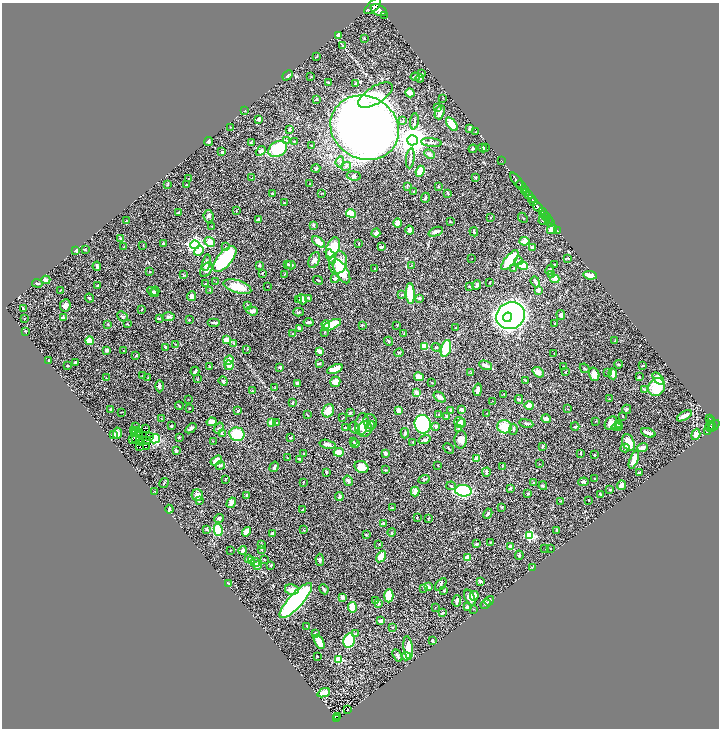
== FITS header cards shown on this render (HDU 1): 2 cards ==
NAXIS1  =                 1433
NAXIS2  =                 1452

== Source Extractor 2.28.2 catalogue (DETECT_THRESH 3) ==
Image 1433 x 1452 px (HDU 1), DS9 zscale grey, zoomed out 1/2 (1 PNG px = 2 x 2 image px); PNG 721 x 730 px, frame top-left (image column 1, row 1451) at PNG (2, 3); each listed source drawn as its Kron ellipse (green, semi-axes under 4 px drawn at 4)
Background 0.543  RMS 0.021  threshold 0.0639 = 3 sigma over >= 5 px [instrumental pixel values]
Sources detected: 507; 29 cannot appear on this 1/2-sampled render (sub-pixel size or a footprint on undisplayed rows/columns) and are neither listed nor drawn; the other 478 listed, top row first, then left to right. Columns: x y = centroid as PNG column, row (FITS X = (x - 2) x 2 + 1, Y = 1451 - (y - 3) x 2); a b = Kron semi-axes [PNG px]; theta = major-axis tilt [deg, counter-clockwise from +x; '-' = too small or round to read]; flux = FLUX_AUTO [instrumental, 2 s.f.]
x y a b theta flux
373 6 10 5 44 2400
379 10 8 5 -26 2600
385 15 2 1 - 56
338 35 3 3 - 14
364 38 3 2 - 2.9
343 46 4 3 - 3.5
317 56 3 2 - 1.8
421 74 3 2 - 3.2
288 75 6 2 47 4.1
311 77 3 2 - 1.7
415 77 4 3 - 4.3
420 78 4 3 - 4.5
328 82 4 2 - 3.2
356 83 4 2 - 4
410 93 5 3 - 58
376 95 19 8 32 56
443 98 2 2 - 1.3
316 99 3 2 - 3.9
438 107 3 2 - 2.7
245 111 2 1 - 1.8
440 112 7 4 71 20
259 119 4 2 - 9.7
403 121 3 3 - 3.2
414 121 8 3 83 8.9
452 124 8 4 -53 76
230 127 2 1 - 1.7
365 128 35 31 -29 5200
470 128 4 2 - 5.8
290 129 4 3 - 6.9
476 132 2 1 - 1.3
286 140 3 3 - 3.5
412 140 5 5 - 7200
294 141 2 2 - 1.8
209 142 4 3 - 9.2
431 142 10 3 -6 9.9
251 143 4 3 - 6.4
311 146 3 2 - 2.2
483 148 4 2 - 9.2
485 148 3 2 - 3.1
278 149 10 7 31 170
473 149 4 3 - 4.7
261 151 5 4 - 15
222 152 3 3 - 7.7
429 154 5 3 - 16
410 158 10 3 83 10
502 161 2 1 - 18
340 162 6 3 84 7.2
346 166 5 3 - 6.8
316 168 4 4 - 5
420 171 6 3 68 53
354 176 7 4 -7 8.8
251 178 3 2 - 1.6
476 178 3 3 - 3.8
188 179 2 1 - 1.3
516 180 9 2 -53 860
168 184 3 2 - 1.7
310 184 2 2 - 1.7
187 185 2 2 - 2.3
521 185 5 2 - 660
407 186 4 3 - 2.9
438 186 3 3 - 2.5
525 190 3 2 - 71
414 192 3 2 - 3.3
526 192 2 1 - 78
448 193 4 2 - 4.1
273 194 3 2 - 2.4
321 194 2 2 - 1.4
528 195 3 2 - 320
425 198 5 3 - 5.8
532 198 4 1 - 230
534 202 4 3 - 420
284 203 3 2 - 2.4
538 207 6 2 -51 1200
236 211 3 2 - 1.9
179 212 2 2 - 4.2
542 212 2 2 - 190
351 213 5 4 - 110
544 215 3 2 - 370
209 216 6 5 - 9.9
546 216 2 1 - 150
490 217 2 2 - 1.6
523 218 5 2 - 2.1
258 219 4 3 - 6.8
548 219 3 2 - 120
126 221 3 2 - 1.9
544 221 5 3 - 7.1
450 222 3 3 - 2.8
398 223 5 4 - 26
551 223 2 2 - 90
313 225 3 3 - 6.6
211 226 2 2 - 1.1
552 229 5 4 - 39
410 230 5 3 - 13
557 230 2 1 - 15
436 232 8 3 22 18
474 232 5 3 - 4
376 233 4 3 - 14
120 238 3 2 - 2.6
524 241 5 3 - 35
210 242 5 4 - 43
319 242 7 4 -37 35
163 243 3 3 - 3.7
359 244 3 2 - 2.1
143 245 3 2 - 1.7
195 245 5 4 - 1200
124 247 2 2 - 1.5
225 247 3 3 - 3.9
381 247 3 2 - 7
532 247 4 3 - 12
333 248 10 6 68 150
76 250 3 3 - 9.1
85 250 3 2 - 2.1
199 251 5 3 - 35
331 257 8 4 -64 22
472 258 2 1 - 1.1
568 258 3 2 - 2.7
225 259 16 7 49 250
314 260 8 5 65 14
510 260 12 5 51 110
519 261 4 4 - 8.3
206 263 8 4 77 17
338 263 11 8 71 64
288 264 3 3 - 4.3
259 265 2 2 - 7.6
291 265 4 3 - 9.9
411 265 3 2 - 1.2
554 265 2 2 - 7.1
97 266 4 2 - 13
523 266 5 3 - 85
375 269 3 2 - 2.5
513 269 3 3 - 2.7
206 270 8 5 56 32
550 270 5 4 - 9.8
149 271 3 2 - 1.6
341 271 13 6 -59 120
262 273 3 2 - 2.8
284 274 2 2 - 1.8
183 275 4 3 - 2.9
552 275 3 2 - 2.4
590 275 7 3 -6 22
335 278 4 3 - 6.2
555 279 4 4 - 34
46 280 4 3 - 20
318 280 5 2 - 2.5
216 282 2 1 - 1.6
490 282 2 1 - 2.2
535 282 5 3 - 7
37 283 5 2 - 5.1
205 283 2 2 - 2.9
477 285 5 3 - 12
98 286 3 2 - 7.3
268 286 2 2 - 1.6
470 286 3 3 - 4.6
237 287 14 6 -18 78
60 290 3 2 - 2.4
210 290 3 2 - 2.3
538 290 3 2 - 17
155 291 4 3 - 4.7
153 292 6 3 -34 5
410 293 10 4 -87 180
402 295 4 3 - 3.1
192 296 5 4 - 21
89 298 4 3 - 4.8
308 298 3 3 - 3.5
419 298 4 3 - 5.8
299 299 2 2 - 1.8
302 299 5 4 - 9.4
65 305 6 5 - 18
247 305 2 2 - 3.4
23 309 4 2 - 6
142 310 3 2 - 1.6
252 311 6 4 -19 10
298 312 5 3 - 4
561 315 5 3 - 10
122 316 5 4 - 7.1
510 316 14 13 - 2900
168 317 6 3 3 6.6
507 317 5 3 - 450
25 318 3 2 - 1.7
63 318 4 3 - 11
159 319 4 3 - 2.8
189 320 2 2 - 1.7
309 322 5 2 - 7.7
214 323 6 2 0 6.8
108 324 3 3 - 2.6
127 324 3 2 - 2.7
555 324 3 2 - 3.3
326 325 4 3 - 35
332 325 10 4 27 60
362 325 4 2 - 4.8
397 325 3 2 - 1.5
299 328 4 3 - 8.3
455 328 2 2 - 1.9
26 331 3 2 - 1.5
324 332 3 2 - 2.3
404 333 3 2 - 2.7
293 334 3 2 - 2.7
226 340 3 3 - 43
90 341 4 3 - 76
389 341 5 3 - 4.4
615 341 2 2 - 3.8
234 343 3 2 - 2.6
175 344 2 1 - 1.2
425 346 4 3 - 48
165 347 3 3 - 4.6
436 347 4 3 - 4.5
446 348 9 4 74 120
247 349 3 2 - 2.2
106 350 3 3 - 12
123 351 3 2 - 2
319 351 3 2 - 14
399 353 5 3 - 4
554 354 3 1 - 1.4
136 356 3 2 - 2.7
49 360 2 2 - 4.6
229 360 5 4 - 21
75 362 2 2 - 6.4
319 363 2 2 - 5.5
618 364 4 3 - 3.6
229 365 5 4 - 34
486 365 7 3 -23 22
68 366 2 2 - 5.9
209 366 3 2 - 2.7
563 366 2 2 - 1.7
642 366 3 2 - 5.5
280 367 3 2 - 5.5
584 368 5 3 - 5.4
335 369 8 4 22 55
195 371 4 2 - 6.6
538 372 6 4 -40 20
565 372 3 2 - 2.1
471 373 4 3 - 3.6
607 373 2 1 - 1.3
594 374 7 5 -73 24
613 374 5 2 - 18
142 375 3 1 - 2.2
419 377 5 4 - 31
639 377 2 2 - 2.9
106 378 2 1 - 1.5
148 378 2 2 - 1.5
197 379 3 2 - 1.8
658 379 7 4 -50 43
525 380 3 2 - 3.3
223 381 5 3 - 5.2
335 382 5 5 - 29
297 383 3 2 - 12
432 383 2 2 - 1.5
159 386 6 3 -90 10
657 387 9 8 - 140
275 388 2 2 - 2.2
645 389 3 3 - 4
478 390 6 3 78 21
252 391 3 2 - 3.1
417 393 4 3 - 22
504 395 3 2 - 1.8
439 397 7 3 -40 25
188 399 2 1 - 1.1
519 399 4 3 - 3.4
609 399 3 2 - 2.5
493 401 2 2 - 1.3
293 403 3 2 - 4.9
529 405 4 3 - 38
179 406 4 2 - 3.7
111 409 3 2 - 2.3
190 409 2 2 - 2.2
461 409 4 3 - 12
568 409 3 2 - 1.9
626 409 4 3 - 6.5
398 410 3 3 - 28
451 410 3 2 - 12
238 411 3 2 - 3.9
328 411 7 5 60 36
121 412 3 2 - 1.4
350 413 3 2 - 3.6
487 413 3 2 - 1.3
439 414 3 1 - 1.5
307 415 3 1 - 2.8
622 416 2 2 - 2.5
684 416 8 3 30 27
446 417 4 3 - 11
343 418 4 3 - 2.8
162 419 3 2 - 1.9
546 419 5 3 - 16
710 419 3 2 - 160
370 421 7 6 - 12
596 421 2 2 - 1.3
711 421 3 2 - 110
212 422 5 4 - 30
272 422 3 3 - 38
459 422 5 5 - 14
276 423 4 3 - 5.5
462 423 5 4 - 9.2
526 423 7 3 -10 9.8
611 423 7 5 51 33
362 424 11 6 78 64
423 424 9 8 - 420
618 424 3 3 - 3.8
712 425 3 2 - 100
171 426 2 2 - 5.1
370 426 6 3 57 7.6
436 426 4 3 - 11
575 426 4 2 - 4.2
714 426 6 2 48 330
136 427 2 1 - 0.84
505 427 7 6 - 73
617 427 5 3 - 4.7
619 427 4 4 - 5.6
710 427 5 2 - 100
191 428 6 3 38 11
219 428 6 3 53 6.2
345 428 4 2 - 3.8
355 428 6 4 -61 11
459 428 3 3 - 12
146 429 2 1 - 1.3
365 429 8 7 - 25
513 429 5 3 - 5.4
133 431 2 1 - 0.51
135 431 3 1 - 1
137 432 3 1 - 5.3
708 432 3 2 - 31
117 433 5 3 - 28
138 433 2 1 - 0.67
405 433 5 3 - 6.8
648 433 7 2 -20 24
135 434 2 1 - 1.7
222 434 4 3 - 4
237 434 7 6 - 130
696 434 6 4 72 34
114 435 3 3 - 9.1
139 435 2 1 - 2.4
149 436 3 2 - 3.9
179 437 3 2 - 3.1
290 438 3 2 - 4.1
132 439 2 1 - 2.2
136 439 2 1 - 0.54
155 439 5 4 - 120
147 440 3 1 - 1.4
424 440 6 3 18 13
461 440 9 6 86 25
140 441 2 1 - 1.2
213 441 2 2 - 1.1
353 441 3 2 - 3.9
413 442 2 2 - 3.8
628 442 9 6 -68 62
141 443 2 1 - 1.7
328 444 8 3 -12 13
355 444 4 3 - 6.8
543 446 4 3 - 4.5
139 447 2 1 - 1.1
146 447 3 1 - 1.1
449 448 6 2 -45 2.9
625 448 5 3 - 4.8
643 448 5 3 - 15
176 451 2 2 - 16
339 452 5 3 - 42
386 453 4 3 - 11
581 453 4 3 - 3
303 454 2 1 - 1.4
594 455 2 2 - 3
287 458 3 2 - 2.3
477 458 3 3 - 64
300 459 4 2 - 4.3
634 460 9 3 69 38
216 461 6 4 35 38
539 464 2 1 - 1.1
220 465 5 3 - 8.5
437 465 2 2 - 1.7
502 466 2 2 - 1.8
274 467 5 3 - 7.5
361 467 7 5 -30 37
385 470 4 3 - 4.7
326 472 3 2 - 3.1
486 472 4 2 - 6.7
639 473 3 2 - 7.8
225 479 2 1 - 1.9
424 479 5 2 - 5.2
595 479 3 2 - 1.4
348 481 5 4 - 9
304 482 2 2 - 1.6
584 482 5 4 - 7.5
164 483 5 2 - 3.2
533 483 3 2 - 4.1
621 485 5 4 - 19
451 486 5 3 - 4.2
543 486 4 3 - 4.6
510 488 3 2 - 4.1
610 490 3 2 - 4
463 491 8 5 -6 310
155 492 2 1 - 1.1
415 492 5 4 - 21
528 494 4 4 - 4.2
600 494 3 3 - 2.5
197 495 6 5 - 19
246 495 3 2 - 4.5
339 497 4 3 - 9.7
589 500 2 2 - 1.7
199 501 4 3 - 5.2
561 501 3 2 - 2.4
231 503 6 4 58 21
502 507 3 2 - 3.1
392 508 4 3 - 3.9
169 509 4 3 - 5.5
302 510 3 3 - 2.9
488 514 5 3 - 8.1
417 517 3 2 - 2.4
219 518 5 3 - 8.6
428 519 4 2 - 3.2
383 523 3 3 - 5.4
207 529 3 2 - 5.8
218 530 6 4 -82 110
303 530 3 2 - 3.2
557 531 4 3 - 4.2
247 532 5 4 - 36
391 532 4 3 - 4.1
272 533 3 2 - 7.8
366 535 3 2 - 3.7
530 536 3 3 - 330
490 542 2 1 - 2.2
261 544 3 2 - 2.5
379 544 2 1 - 1.2
476 544 3 2 - 4.2
511 546 3 3 - 21
545 548 2 1 - 0.9
550 548 2 1 - 1.2
243 550 4 3 - 8.8
261 550 4 3 - 3.7
230 551 3 2 - 2.1
519 555 5 3 - 6.6
381 557 6 4 56 51
248 558 2 2 - 35
468 558 3 3 - 61
264 559 3 2 - 1.9
252 560 3 3 - 6.5
320 560 6 3 -88 11
255 562 5 4 - 9
257 565 4 3 - 16
271 565 3 2 - 2.4
532 568 2 2 - 2.3
480 581 3 2 - 12
229 583 2 2 - 2.4
441 584 7 3 51 6
428 587 4 3 - 15
424 588 3 3 - 2.3
324 589 5 3 - 4.7
292 590 7 5 -10 21
444 591 4 2 - 3.3
389 596 6 4 88 94
474 596 5 4 - 27
342 597 3 3 - 11
470 598 8 4 -64 30
376 600 2 2 - 2.1
296 601 23 7 48 970
457 601 6 2 80 15
489 601 5 3 - 6.4
379 603 3 2 - 4.7
486 604 5 2 - 2.7
352 607 5 4 - 73
467 607 3 2 - 14
435 608 3 2 - 1.9
474 609 3 2 - 2.1
442 613 4 3 - 5.5
381 621 3 3 - 15
307 626 3 3 - 2.9
393 627 2 2 - 2.9
315 634 3 3 - 12
355 634 4 2 - 2.9
349 641 7 5 77 190
433 641 4 3 - 5
319 642 7 4 -60 45
408 648 12 4 -83 92
397 655 6 3 -58 7.2
317 656 2 2 - 3.2
406 656 5 4 - 15
339 659 3 3 - 250
324 693 6 4 22 57
347 709 3 2 - 4.4
337 716 2 2 - 12
337 719 4 2 - 110
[29 sub-pixel or undisplayed-footprint detections neither listed nor drawn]